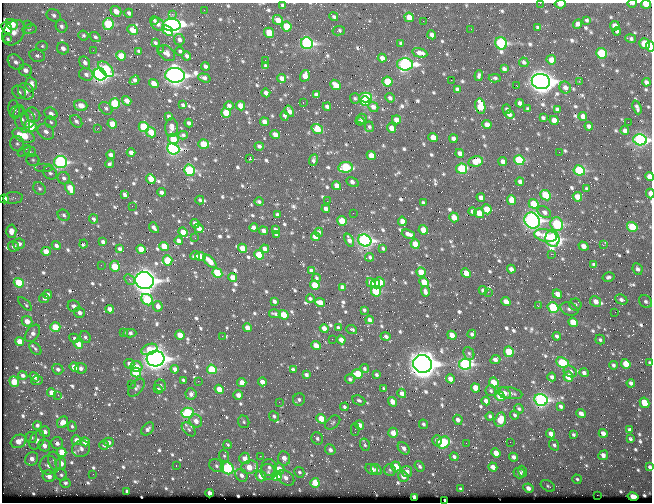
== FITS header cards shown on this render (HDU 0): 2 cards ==
NAXIS1  =                  650 / Width of table row in bytes
NAXIS2  =                  500 / Number of rows in table

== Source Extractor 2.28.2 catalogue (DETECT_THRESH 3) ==
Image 650 x 500 px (HDU 0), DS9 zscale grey, 1 PNG px = 1 image px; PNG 654 x 504 px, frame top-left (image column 1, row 500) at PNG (2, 3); each listed source drawn as its Kron ellipse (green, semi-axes under 4 px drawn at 4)
Background 350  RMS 1.2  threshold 3.52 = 3 sigma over >= 5 px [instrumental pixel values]
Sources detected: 863; of the 863, the 500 brightest by FLUX_AUTO listed and drawn (363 fainter detections omitted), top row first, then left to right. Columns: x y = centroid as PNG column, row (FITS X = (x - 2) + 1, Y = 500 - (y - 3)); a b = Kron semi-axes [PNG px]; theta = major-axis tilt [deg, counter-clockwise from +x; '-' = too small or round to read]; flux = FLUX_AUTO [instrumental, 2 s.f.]
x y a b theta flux
540 3 2 2 - 230
632 3 5 2 - 200
560 4 6 3 5 540
646 4 5 4 - 1200
283 5 4 3 - 210
204 10 2 2 - 140
116 11 5 5 - 700
129 13 4 3 - 230
172 14 3 2 - 410
54 15 7 6 - 270
334 16 5 3 - 160
409 17 5 4 - 940
154 20 4 3 - 160
278 20 5 4 - 770
587 20 4 3 - 150
423 21 2 2 - 420
12 24 6 5 - 1300
27 24 3 3 - 150
108 24 6 5 - 4200
158 24 7 6 - 350
577 24 5 4 - 360
172 25 9 6 -1 30000
61 26 7 5 -69 270
287 26 5 5 - 2000
615 26 5 4 - 600
538 27 4 3 - 160
7 28 6 5 - 4200
30 29 7 5 9 200
471 29 2 2 - 150
133 30 5 4 - 1000
168 30 6 4 -38 1600
339 31 6 4 12 140
617 31 4 4 - 210
14 33 14 10 54 850
269 33 5 4 - 1700
432 35 4 4 - 430
83 36 5 5 - 150
95 37 5 4 - 180
631 38 5 3 - 180
8 39 4 3 - 140
179 40 6 5 - 290
155 43 4 3 - 170
307 43 6 5 - 15000
501 43 6 6 - 9000
645 43 5 5 - 2000
401 44 4 3 - 220
42 46 6 5 - 140
650 46 5 3 - 2400
63 48 6 5 - 380
93 50 2 2 - 280
160 50 2 2 - 610
139 51 4 3 - 200
180 51 4 4 - 150
166 53 10 6 -42 360
420 53 7 4 -13 510
602 53 5 5 - 3800
37 56 8 6 -13 240
121 56 5 4 - 1400
187 56 4 4 - 270
382 58 4 4 - 460
265 60 2 2 - 180
551 60 5 4 - 750
16 62 9 6 -40 390
524 62 5 4 - 210
85 63 6 5 - 310
405 64 8 6 0 17000
205 66 4 3 - 270
265 66 4 3 - 150
106 69 9 5 -46 3700
504 69 4 3 - 230
25 70 7 6 - 450
86 74 7 6 - 280
100 74 7 5 -35 27000
175 75 9 7 -3 43000
305 76 6 4 71 860
479 76 5 3 - 170
204 78 6 4 -19 270
282 78 4 4 - 470
495 78 6 3 3 140
134 80 5 4 - 290
451 80 2 2 - 780
541 81 9 7 -11 66000
579 81 3 3 - 160
388 82 5 5 - 2400
646 82 4 4 - 270
154 83 5 4 - 770
31 84 7 6 - 830
336 85 6 4 -42 790
516 85 3 2 - 220
565 87 6 5 - 390
457 89 4 4 - 250
26 91 9 7 -51 440
19 92 7 6 - 310
266 93 4 4 - 450
316 95 4 3 - 240
355 98 5 5 - 150
366 98 6 5 - 5300
390 98 5 4 - 220
127 101 5 4 - 590
365 101 5 4 - 4800
115 103 5 5 - 4000
303 103 3 2 - 430
520 103 4 4 - 300
81 105 6 5 - 800
183 105 4 3 - 160
229 106 4 4 - 240
240 106 5 4 - 830
480 106 8 5 -78 2100
327 107 4 3 - 230
373 107 5 5 - 350
637 107 7 3 -69 230
106 108 7 5 -46 180
14 109 9 6 -81 260
507 109 5 3 - 170
528 109 3 3 - 170
557 109 4 3 - 160
17 111 7 5 28 220
289 111 6 4 -58 450
226 113 5 4 - 1800
51 114 7 5 -34 380
510 114 5 4 - 370
33 115 8 7 - 440
169 116 4 3 - 220
285 116 5 3 - 190
583 116 4 4 - 490
362 118 5 5 - 180
543 118 4 3 - 180
22 119 13 7 -70 510
28 119 8 7 - 350
396 120 5 4 - 750
554 120 5 4 - 610
76 121 7 5 -47 230
360 121 4 3 - 160
51 122 6 5 - 170
264 122 4 4 - 610
628 122 2 2 - 270
189 123 4 3 - 240
112 124 5 4 - 1300
487 125 5 4 - 730
30 126 6 5 - 2900
589 126 4 3 - 260
144 127 5 4 - 3800
369 127 5 4 - 160
98 128 3 2 - 150
172 128 9 6 89 500
392 128 5 4 - 730
317 129 6 5 - 2300
625 131 4 4 - 390
46 132 9 7 -41 420
151 132 5 4 - 1400
23 135 11 6 -21 2200
183 135 5 4 - 190
275 135 5 4 - 700
433 137 5 4 - 1000
173 139 5 5 - 1400
453 139 4 4 - 400
640 140 7 5 -13 17000
17 144 8 7 - 270
204 144 5 4 - 2500
259 146 4 3 - 220
173 149 6 5 - 14000
24 151 7 4 39 200
30 152 6 5 - 160
131 152 4 4 - 390
559 152 2 2 - 370
460 153 4 4 - 390
111 155 4 4 - 300
371 156 5 4 - 1000
249 159 3 3 - 2900
33 160 6 6 - 170
314 160 6 3 69 210
519 160 5 5 - 5100
476 161 7 5 10 1100
503 161 4 4 - 410
60 162 6 6 - 13000
110 164 4 3 - 170
345 167 7 5 10 5000
44 168 9 4 0 190
462 169 5 5 - 4800
190 170 6 5 - 6700
579 170 6 5 - 6500
50 173 7 6 - 200
650 177 4 4 - 790
64 178 6 6 - 250
151 179 5 4 - 1400
352 182 6 3 -29 320
520 182 4 4 - 300
337 186 5 4 - 670
70 188 7 4 -61 1200
39 189 7 5 -44 200
587 189 4 3 - 170
161 192 4 4 - 280
650 193 5 3 - 930
124 195 4 3 - 210
546 195 6 4 -42 2700
481 197 4 4 - 410
577 197 5 4 - 1100
13 198 9 6 4 220
4 199 4 4 - 1400
200 200 4 3 - 140
511 200 5 4 - 1100
327 201 2 2 - 160
259 202 4 3 - 180
423 203 4 3 - 200
534 204 5 4 - 1500
132 206 2 2 - 170
326 209 4 4 - 500
487 209 5 4 - 1700
473 211 4 4 - 270
544 212 7 5 -31 330
353 213 2 2 - 150
479 213 5 4 - 1400
64 215 6 5 - 170
277 215 4 3 - 210
454 217 5 4 - 1000
94 219 5 3 - 140
532 220 8 7 - 26000
342 221 5 4 - 1600
402 221 4 4 - 510
195 223 4 4 - 410
557 224 7 6 - 6600
254 227 4 4 - 330
632 227 5 5 - 2600
154 228 6 4 -50 290
199 228 5 4 - 530
275 229 4 3 - 170
423 230 5 4 - 1100
11 231 6 5 - 660
264 231 4 4 - 420
183 232 5 4 - 950
319 232 4 4 - 160
276 234 4 3 - 150
408 234 7 4 -20 480
546 235 11 6 -11 1400
315 237 5 4 - 1100
195 238 2 2 - 260
552 239 8 7 - 15000
349 240 7 4 -68 360
365 240 7 6 - 21000
179 241 4 4 - 390
103 242 4 3 - 230
19 244 6 5 - 310
83 244 4 3 - 160
415 244 5 4 - 1300
56 245 4 4 - 270
603 245 4 2 - 920
13 246 5 5 - 400
164 246 5 4 - 1200
583 246 5 4 - 620
242 248 5 4 - 1200
383 248 4 3 - 140
120 249 4 3 - 220
141 249 5 4 - 1100
265 249 4 4 - 460
46 251 5 4 - 910
551 254 2 2 - 1000
259 255 5 4 - 2000
195 256 5 3 - 270
200 256 5 4 - 870
370 257 4 4 - 170
168 260 5 5 - 2300
210 261 8 4 -44 1000
101 265 2 2 - 140
594 265 4 3 - 390
115 266 5 5 - 2400
511 269 4 4 - 380
638 269 6 4 -64 240
311 271 4 3 - 280
421 272 5 4 - 1700
217 273 5 4 - 3700
466 273 5 4 - 1200
608 277 6 4 15 190
233 278 5 4 - 870
316 278 4 3 - 150
129 279 6 4 -46 150
145 281 9 8 - 56000
380 282 5 5 - 1700
424 282 5 4 - 1300
19 283 5 4 - 3100
371 283 5 4 - 460
376 284 4 3 - 690
315 285 5 4 - 2200
342 287 4 4 - 320
483 290 4 3 - 320
376 291 5 5 - 4600
425 292 5 3 - 250
488 292 2 2 - 460
47 294 4 4 - 320
557 294 5 4 - 610
44 298 5 4 - 170
310 299 4 4 - 150
147 300 6 5 - 4600
621 300 6 4 -25 250
274 301 4 3 - 210
596 301 6 5 - 580
645 301 7 5 -44 240
320 302 5 4 - 800
506 302 5 4 - 870
25 304 9 4 -44 230
575 305 6 6 - 190
74 306 6 5 - 440
158 306 5 4 - 440
538 306 3 2 - 420
553 307 5 5 - 5300
110 309 4 4 - 470
569 309 9 6 -20 300
364 310 3 3 - 140
615 312 2 2 - 250
79 313 5 5 - 340
275 314 6 3 -11 170
284 315 5 4 - 2000
369 320 4 3 - 310
27 321 6 5 - 710
573 322 5 4 - 1500
55 327 5 5 - 1900
247 328 4 4 - 650
324 328 4 4 - 580
338 328 4 3 - 170
352 329 5 3 - 140
123 332 2 2 - 350
33 333 10 6 55 380
130 333 6 3 -1 250
472 334 4 3 - 200
180 335 5 4 - 1100
452 335 5 4 - 1000
222 336 2 2 - 420
386 336 5 3 - 240
557 336 4 3 - 220
85 337 6 5 - 190
74 338 5 4 - 150
332 339 2 2 - 320
341 340 4 4 - 600
600 340 5 4 - 150
20 341 5 4 - 1100
78 344 5 4 - 940
316 346 5 4 - 1100
35 349 7 5 -50 160
149 349 8 5 20 1300
509 352 5 5 - 2300
469 353 6 5 - 160
155 359 9 8 - 48000
495 360 5 4 - 400
562 363 6 5 - 3900
650 363 4 3 - 170
129 364 5 5 - 330
423 364 9 9 - 83000
465 364 6 5 - 13000
626 364 5 4 - 1600
613 365 4 3 - 190
74 367 5 4 - 960
136 367 6 5 - 960
81 368 6 5 - 270
58 369 6 5 - 280
175 369 4 4 - 370
212 369 5 4 - 3600
293 369 4 3 - 170
364 369 5 4 - 150
570 371 7 5 -32 350
136 372 5 4 - 3900
584 373 5 4 - 250
358 374 5 5 - 1600
23 375 5 4 - 270
306 375 4 4 - 260
376 375 4 3 - 140
34 377 5 4 - 320
552 377 4 4 - 220
568 377 5 5 - 1700
350 379 5 4 - 160
450 379 4 4 - 620
37 380 6 3 7 230
183 380 3 3 - 150
198 381 2 2 - 380
14 382 5 4 - 1600
262 382 4 4 - 440
242 383 4 4 - 860
494 383 5 5 - 1600
631 383 4 4 - 290
131 385 2 2 - 180
160 385 6 5 - 220
136 388 10 6 50 250
384 388 4 4 - 140
476 388 5 4 - 1100
158 389 4 4 - 160
219 389 5 4 - 1200
491 391 5 5 - 150
52 393 4 4 - 1000
402 393 5 4 - 410
504 393 6 5 - 460
510 393 12 6 -12 450
191 394 5 5 - 300
58 395 2 2 - 390
238 395 5 4 - 460
500 396 5 4 - 2300
299 399 6 6 - 240
359 400 7 5 -23 170
541 400 6 6 - 17000
486 401 4 4 - 400
279 402 2 2 - 240
392 402 5 4 - 730
644 403 5 4 - 1700
561 406 4 3 - 210
344 407 4 3 - 190
519 409 5 4 - 160
188 413 6 5 - 7300
581 413 5 4 - 460
515 415 4 3 - 150
274 416 5 4 - 200
490 416 4 3 - 160
321 419 5 4 - 1300
458 420 5 4 - 400
500 420 7 5 73 1400
196 421 7 6 - 550
63 422 6 5 - 700
244 422 6 5 - 140
333 423 8 5 39 200
423 424 5 4 - 170
37 425 4 4 - 210
360 425 4 4 - 480
72 426 5 4 - 140
148 429 7 5 47 270
189 429 8 5 -45 210
355 430 6 3 90 160
629 430 4 3 - 180
45 432 6 5 - 320
393 433 5 5 - 810
603 433 4 4 - 550
551 434 4 4 - 600
573 435 3 3 - 150
32 438 5 5 - 150
317 439 6 5 - 200
631 439 4 3 - 180
37 440 10 6 63 350
76 440 5 5 - 550
18 441 8 6 28 990
437 441 5 4 - 420
85 442 5 4 - 790
109 442 5 4 - 300
443 442 7 5 33 4200
510 442 2 2 - 230
57 443 6 6 - 350
466 443 2 2 - 240
44 445 6 5 - 450
104 445 5 4 - 240
227 445 4 4 - 150
365 445 6 5 - 160
554 445 6 5 - 200
404 448 7 5 -48 370
81 449 9 8 - 380
330 450 5 5 - 330
62 452 5 4 - 1700
496 453 5 4 - 920
603 455 5 4 - 430
224 456 6 5 - 140
260 456 3 2 - 1100
454 457 4 3 - 230
513 457 4 4 - 320
245 458 6 5 - 690
284 458 7 6 - 640
32 459 7 6 - 570
54 461 9 6 -73 330
61 464 6 5 - 670
48 465 9 8 - 460
176 466 2 2 - 180
217 466 8 6 -32 250
396 466 5 4 - 1200
420 466 6 4 -52 200
249 467 8 6 18 1400
269 467 8 7 - 380
493 467 5 4 - 610
650 467 4 3 - 220
227 468 7 5 -31 6500
279 469 5 5 - 910
372 469 7 4 -34 750
376 470 6 4 -52 230
390 470 6 5 - 180
407 471 6 5 - 400
523 471 6 4 -69 220
268 472 8 7 - 330
299 472 5 5 - 180
519 473 6 5 - 380
93 474 2 2 - 240
61 475 6 5 - 170
241 475 7 5 -54 370
49 476 6 5 - 530
261 476 5 5 - 910
277 476 5 5 - 3600
403 476 5 5 - 610
286 478 10 6 -37 460
577 479 5 4 - 140
65 483 5 4 - 170
315 483 5 4 - 1600
548 486 7 5 -31 150
528 488 5 4 - 430
461 489 4 3 - 150
127 491 3 3 - 150
209 493 4 4 - 410
597 495 2 2 - 1500
414 497 4 3 - 690
633 497 5 4 - 1000
445 500 3 3 - 300
At the frame edge (FLAGS 8, measured only in part): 14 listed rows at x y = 540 3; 632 3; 560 4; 646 4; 283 5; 650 46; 640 140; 650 177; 650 193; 4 199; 645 301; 650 363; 650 467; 445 500
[363 fainter detections neither listed nor drawn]